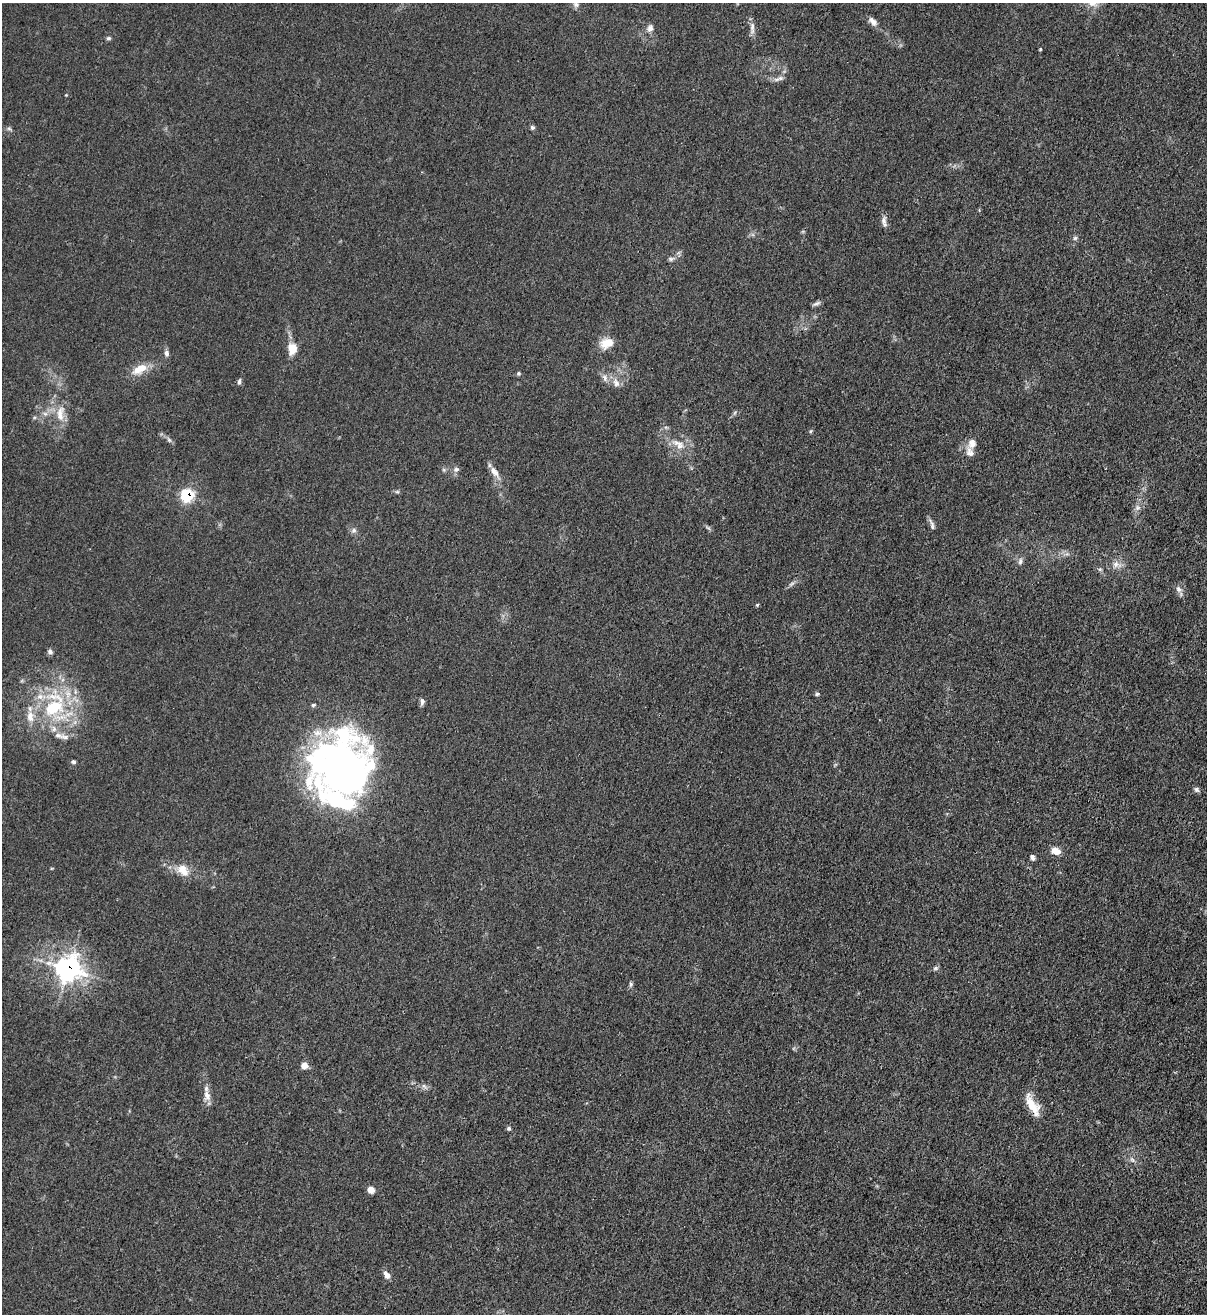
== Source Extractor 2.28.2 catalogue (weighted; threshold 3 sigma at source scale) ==
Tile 6 of 4 x 4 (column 2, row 2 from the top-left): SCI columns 1427-2631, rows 2651-3962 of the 5386 x 5316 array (HDU 1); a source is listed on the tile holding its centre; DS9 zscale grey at full resolution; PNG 1209 x 1316 px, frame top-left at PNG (2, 3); no overlay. Shown black and unused: <1% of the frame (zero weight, under 3 of 4 exposures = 7% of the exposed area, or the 3 px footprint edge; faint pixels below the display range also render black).
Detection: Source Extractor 2.28.2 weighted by HDU 2 'WHT'; one run over the whole footprint, this tile lists its part. Background 0.0298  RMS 0.003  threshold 0.0134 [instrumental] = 3 sigma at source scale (4.5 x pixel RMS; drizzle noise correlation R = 1.50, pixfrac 1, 0.05/0.05 arcsec/px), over >= 5 px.
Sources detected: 80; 2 inside a brighter object's white glare — not listed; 13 inside a brighter listed object's ellipse — not listed separately; the other 65 listed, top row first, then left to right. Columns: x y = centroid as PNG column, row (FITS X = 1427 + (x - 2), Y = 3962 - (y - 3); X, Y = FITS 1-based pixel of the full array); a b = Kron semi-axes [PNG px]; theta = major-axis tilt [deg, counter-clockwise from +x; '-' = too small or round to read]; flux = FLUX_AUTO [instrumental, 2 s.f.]
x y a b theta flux
576 4 10 8 -51 1.1
873 21 13 7 -47 1.7
650 28 11 8 69 1.5
752 28 18 6 90 1.6
108 38 7 5 -11 0.54
1040 49 3 3 - 0.27
779 79 16 5 18 1.3
66 95 3 3 - 0.22
532 127 5 5 - 0.65
884 220 11 7 82 1.3
1075 238 6 5 - 0.6
671 259 9 5 11 0.77
816 303 11 5 26 0.84
607 343 17 12 19 4.3
292 349 15 11 84 4
166 353 9 6 -82 1.1
142 368 14 12 21 4.1
518 374 5 5 - 0.48
605 378 11 6 -67 1.4
239 381 8 4 83 0.66
616 383 14 8 -63 2
45 414 7 6 - 0.98
60 414 24 11 85 4.9
810 431 6 4 87 0.38
169 440 9 4 -54 0.75
677 443 16 8 -12 2.7
972 443 11 9 87 2.4
456 469 7 7 - 0.89
444 470 6 4 -72 0.46
496 473 15 8 -67 2.3
397 492 6 4 0 0.49
187 495 6 6 - 42
1138 508 8 8 - 1.2
932 525 17 5 -70 1.2
708 528 7 4 -19 0.52
354 530 8 7 - 0.9
1020 561 10 6 82 0.97
1116 564 14 9 -16 2.2
1100 569 5 5 - 0.51
791 584 8 5 31 0.79
1179 589 11 8 -48 1.5
757 605 4 4 - 0.35
50 651 7 6 - 0.85
817 694 5 5 - 0.48
422 702 8 5 -87 1
313 705 6 5 - 0.51
54 708 34 24 23 23
58 735 12 7 -8 1.7
73 762 5 4 - 0.78
340 766 64 40 0 130
1196 790 8 7 - 0.78
1056 851 9 7 -17 3.3
1032 857 6 4 -61 0.99
184 872 21 10 -12 3.7
935 968 8 5 27 0.61
68 969 8 8 - 280
631 984 7 5 -88 0.61
304 1065 7 7 - 2.1
424 1086 8 5 -45 0.82
207 1096 17 9 -80 2.4
1032 1105 29 10 -61 5.7
509 1128 5 5 - 0.57
1132 1159 9 6 -63 0.97
371 1190 7 6 - 2.3
387 1275 10 7 -47 1.7
Overlapping masked pixels (flux is a lower limit): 3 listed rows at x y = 187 495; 68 969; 1032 1105
Isophote crosses this tile's border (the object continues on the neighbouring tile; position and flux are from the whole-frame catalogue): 1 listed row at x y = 576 4